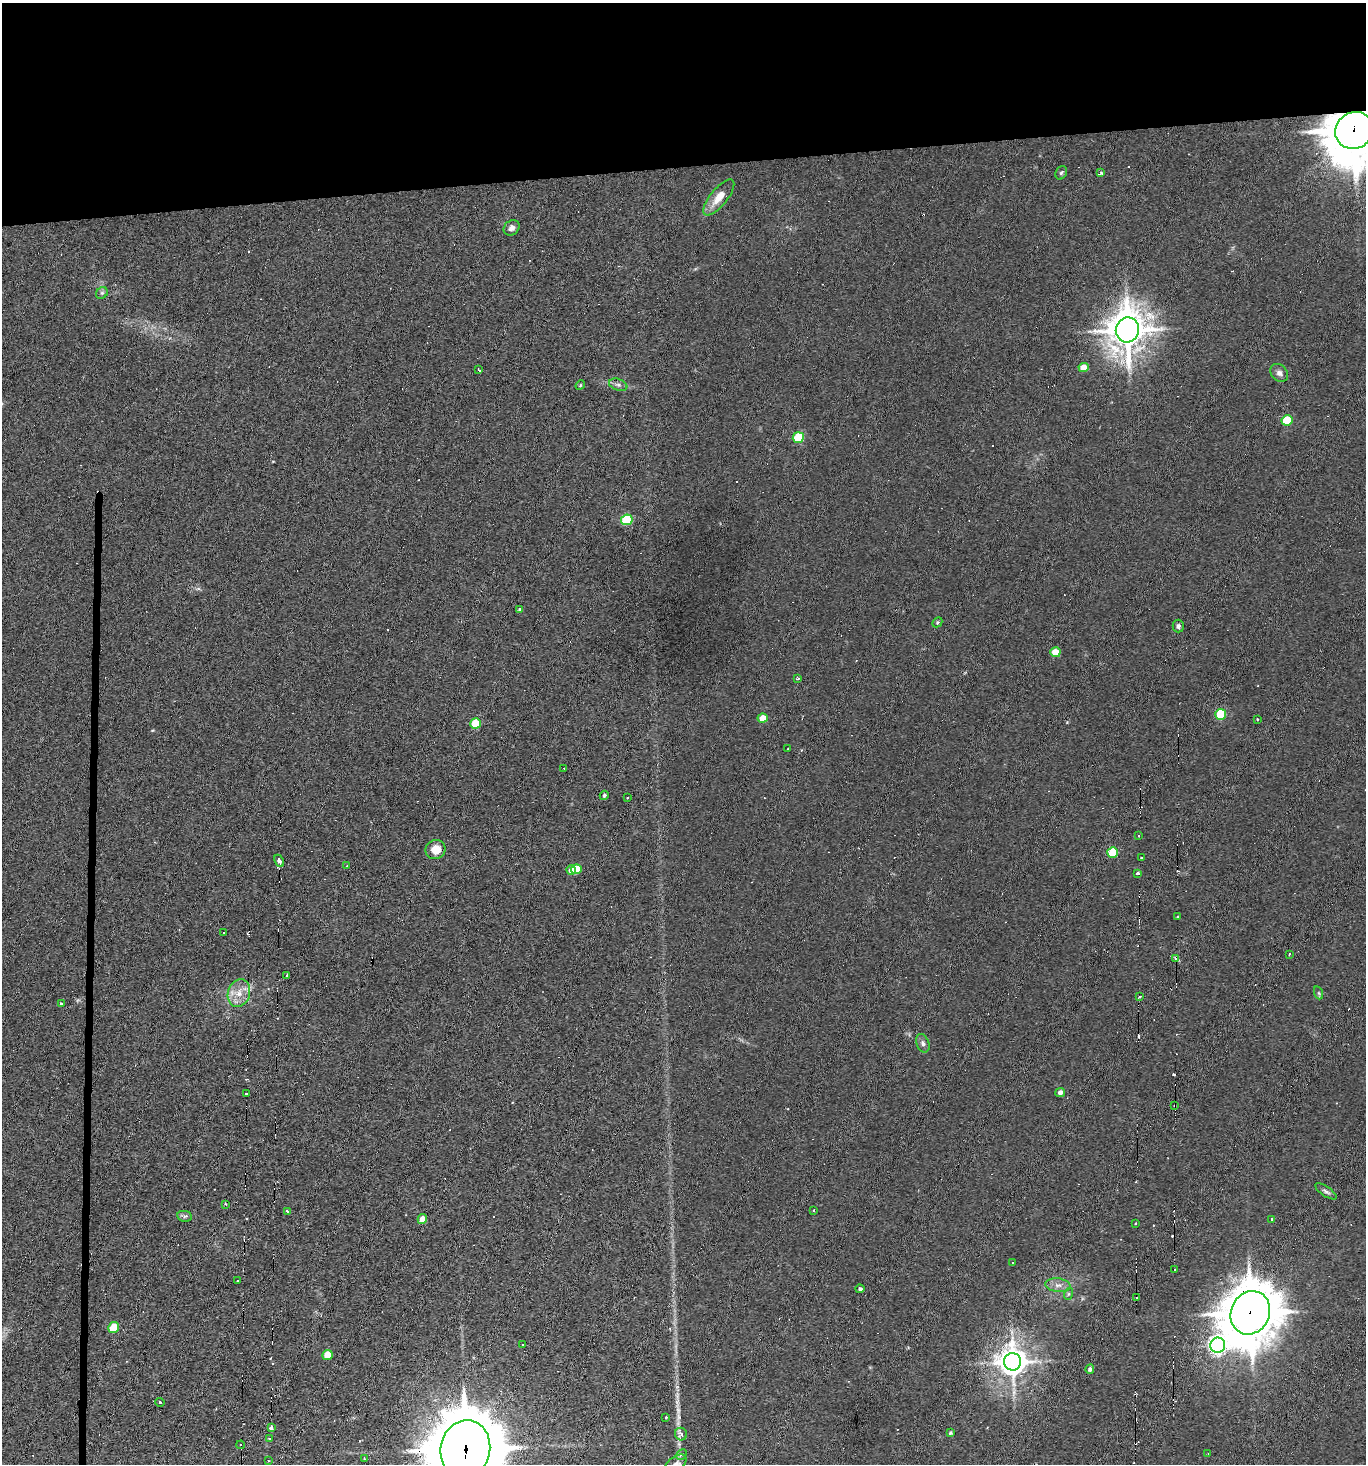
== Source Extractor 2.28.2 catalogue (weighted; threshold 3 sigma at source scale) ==
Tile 2 of 3 x 3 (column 2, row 1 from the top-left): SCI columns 1511-2874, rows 2924-4385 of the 4361 x 4392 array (HDU 1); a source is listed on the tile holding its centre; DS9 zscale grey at full resolution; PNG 1368 x 1466 px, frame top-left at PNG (2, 3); each listed source drawn as its Kron ellipse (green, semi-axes under 4 px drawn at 4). Shown black and unused: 12% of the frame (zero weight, under 3 of 6 exposures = <1% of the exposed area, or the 3 px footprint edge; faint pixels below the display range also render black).
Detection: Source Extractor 2.28.2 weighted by HDU 2 'WHT'; one run over the whole footprint, this tile lists its part. Background 0.0311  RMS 0.006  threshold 0.0246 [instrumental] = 3 sigma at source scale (4.09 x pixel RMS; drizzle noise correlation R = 1.36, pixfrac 0.8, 0.05/0.05 arcsec/px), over >= 5 px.
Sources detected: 124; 39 cosmic-ray / hot-pixel residue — neither listed nor drawn; the other 85 listed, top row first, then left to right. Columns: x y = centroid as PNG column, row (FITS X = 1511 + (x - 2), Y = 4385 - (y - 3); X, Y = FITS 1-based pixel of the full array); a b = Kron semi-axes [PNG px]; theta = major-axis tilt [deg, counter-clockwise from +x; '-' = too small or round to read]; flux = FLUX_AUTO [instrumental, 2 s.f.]
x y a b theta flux
1354 130 19 18 - 2600
1061 173 7 5 61 1
1101 173 4 3 - 1
719 197 22 8 51 7.9
512 228 8 7 - 2.6
102 293 6 5 - 1.1
1127 330 12 11 - 1300
1084 367 5 4 - 6.7
479 370 4 3 - 1.3
1279 373 10 8 -49 2.4
580 385 5 4 - 0.6
618 385 9 5 -20 1.7
1287 420 5 5 - 21
798 438 6 5 - 31
627 520 6 5 - 43
520 610 4 3 - 1.1
937 622 5 4 - 0.79
1178 626 6 5 - 1.4
1055 652 5 5 - 11
798 678 3 3 - 1
1221 714 5 5 - 24
762 718 5 4 - 8.1
1257 719 2 2 - 0.44
475 724 5 5 - 24
788 749 3 2 - 0.51
564 769 3 2 - 0.4
604 795 5 4 - 1
627 797 3 2 - 0.82
1139 836 3 2 - 0.65
436 849 10 9 - 8.1
1113 853 5 5 - 22
1142 858 3 2 - 0.61
279 861 6 4 -61 3.1
347 866 4 3 - 0.73
576 869 5 5 - 11
571 870 5 4 - 3.6
1137 873 3 3 - 1.4
1177 917 3 2 - 0.69
224 932 3 3 - 0.91
1289 954 3 3 - 1.2
1175 958 4 3 - 1.9
287 976 4 2 - 1.7
239 993 14 11 72 6.5
1319 993 7 4 -71 0.82
1140 997 3 3 - 0.74
61 1004 4 4 - 0.68
923 1043 9 6 -69 1.7
1060 1092 5 4 - 2.3
246 1094 4 2 - 1
1175 1106 3 3 - 1.1
1326 1191 12 5 -35 1.7
226 1204 3 3 - 1.3
814 1210 3 3 - 0.89
287 1211 3 3 - 0.74
184 1216 7 5 -8 1.3
422 1219 5 4 - 5.8
1271 1219 3 3 - 1.2
1136 1224 3 3 - 0.86
1012 1262 3 2 - 0.64
1175 1270 2 2 - 0.63
238 1280 3 3 - 0.86
1058 1285 12 7 -6 3.1
860 1289 4 3 - 1.5
1068 1294 6 4 71 0.8
1137 1298 3 2 - 1.3
1250 1313 22 19 65 2300
113 1328 5 5 - 15
522 1345 2 2 - 0.54
1218 1345 8 7 - 200
327 1355 5 5 - 12
1012 1362 8 8 - 770
1090 1369 5 4 - 1.6
160 1402 4 3 - 0.98
666 1417 3 3 - 0.56
271 1428 4 4 - 2.7
950 1433 4 3 - 0.8
681 1434 6 6 - 1.5
269 1438 3 2 - 0.41
241 1445 4 3 - 1.2
465 1449 29 25 78 5500
681 1454 6 5 - 1.5
1208 1454 3 2 - 0.56
364 1459 3 2 - 0.81
268 1461 3 2 - 0.39
676 1464 12 7 37 2.7
Overlapping masked pixels (flux is a lower limit): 5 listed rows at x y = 1354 130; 239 993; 1175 1106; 1250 1313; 465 1449
Isophote crosses this tile's border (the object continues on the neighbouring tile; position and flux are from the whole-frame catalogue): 3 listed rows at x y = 1354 130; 465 1449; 676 1464
Unlisted compact peaks at least as high as the median listed source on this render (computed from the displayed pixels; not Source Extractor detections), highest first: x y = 679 1417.